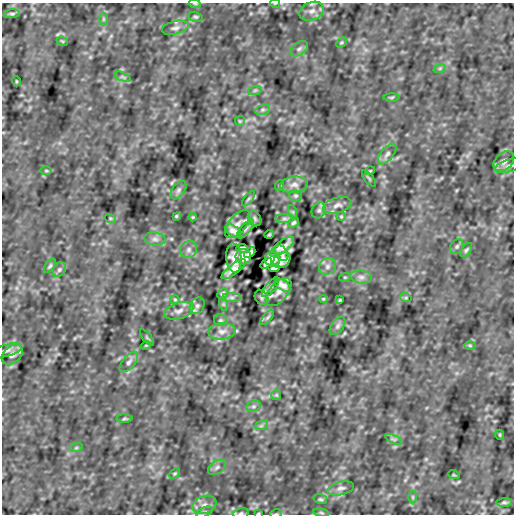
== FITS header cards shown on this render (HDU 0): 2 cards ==
NAXIS1  =                  512
NAXIS2  =                  512

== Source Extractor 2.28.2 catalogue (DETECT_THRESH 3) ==
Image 512 x 512 px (HDU 0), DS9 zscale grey, 1 PNG px = 1 image px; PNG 516 x 516 px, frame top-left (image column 1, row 512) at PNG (2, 3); each listed source drawn as its Kron ellipse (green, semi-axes under 4 px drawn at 4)
Background -1.82e-06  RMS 3.7e-04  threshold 0.00112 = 3 sigma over >= 5 px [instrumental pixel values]
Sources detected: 105; all 105 listed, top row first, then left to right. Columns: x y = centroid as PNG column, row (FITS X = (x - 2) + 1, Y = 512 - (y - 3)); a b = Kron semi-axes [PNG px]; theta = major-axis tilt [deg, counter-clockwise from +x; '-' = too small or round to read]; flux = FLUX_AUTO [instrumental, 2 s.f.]
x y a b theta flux
275 3 5 3 - 0.022
195 4 6 3 -18 0.028
312 11 13 9 22 0.17
12 14 8 4 4 0.043
196 17 7 5 -14 0.042
103 19 6 4 -90 0.032
175 28 14 6 14 0.11
62 41 6 3 -18 0.021
341 42 6 3 44 0.03
299 49 10 6 35 0.081
440 68 6 4 19 0.034
123 77 9 4 -22 0.051
16 81 5 3 - 0.02
255 90 7 4 19 0.046
392 97 8 4 1 0.033
263 110 8 5 19 0.052
240 121 5 5 - 0.03
387 154 12 6 50 0.1
504 161 12 8 40 0.12
509 166 15 6 18 0.1
46 171 6 4 -1 0.031
370 171 5 3 - 0.021
369 178 10 3 -50 0.031
280 185 5 3 - 0.024
294 185 14 8 6 0.17
178 190 10 6 53 0.077
295 196 6 6 - 0.046
248 199 9 4 51 0.044
337 205 14 7 16 0.15
319 210 8 6 58 0.072
293 212 7 4 -72 0.038
176 216 3 2 - 0.023
341 216 5 4 - 0.027
193 217 4 4 - 0.024
110 218 6 3 -18 0.026
254 219 8 6 -57 0.055
284 219 9 4 0 0.069
293 223 6 4 43 0.046
237 224 17 8 50 0.18
246 229 11 5 50 0.066
233 231 8 5 -34 0.12
269 235 5 3 - 0.025
155 239 11 6 -7 0.1
457 246 8 6 57 0.059
282 247 14 5 39 0.17
242 248 6 4 -4 0.052
189 250 9 8 - 0.1
466 250 8 4 56 0.046
250 253 6 3 41 0.066
281 253 9 6 -54 0.062
243 257 8 7 - 0.17
234 258 14 7 -85 0.17
273 259 8 7 - 0.18
282 260 9 7 38 0.14
266 263 6 3 39 0.064
50 266 8 4 56 0.046
327 266 9 8 - 0.1
274 268 6 4 -4 0.051
234 269 15 5 38 0.17
59 270 8 6 57 0.059
345 277 5 3 - 0.023
361 277 11 6 -7 0.1
283 285 8 5 -34 0.12
270 287 12 5 50 0.073
279 292 17 9 50 0.19
223 293 6 4 43 0.047
232 297 9 4 0 0.071
262 297 8 6 -57 0.058
406 298 6 3 -18 0.026
323 299 4 4 - 0.024
175 300 5 4 - 0.028
340 300 3 2 - 0.023
223 304 7 4 -72 0.038
197 306 9 7 58 0.077
179 311 15 8 16 0.16
268 317 9 4 51 0.046
221 320 6 6 - 0.047
338 326 10 6 53 0.077
222 331 14 8 6 0.17
147 338 10 3 -50 0.031
146 345 5 3 - 0.021
470 345 6 4 -1 0.031
7 350 15 6 16 0.11
12 355 12 8 40 0.12
129 362 12 6 50 0.1
276 395 5 5 - 0.031
253 406 8 5 19 0.052
124 419 8 4 1 0.033
261 426 7 4 19 0.046
500 435 5 3 - 0.02
393 439 9 4 -22 0.052
76 448 6 4 19 0.034
217 467 10 6 35 0.082
175 474 6 4 44 0.03
454 475 6 3 -18 0.02
341 488 13 6 14 0.11
413 497 6 4 -90 0.032
320 499 7 5 -14 0.042
504 502 8 4 4 0.041
204 505 12 8 22 0.16
204 512 9 4 24 0.051
241 513 8 5 10 0.055
258 513 3 2 - 0.02
321 513 8 4 -9 0.039
276 514 6 3 19 0.028
At the frame edge (FLAGS 8, measured only in part): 6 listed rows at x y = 275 3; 195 4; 312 11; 241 513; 258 513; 276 514